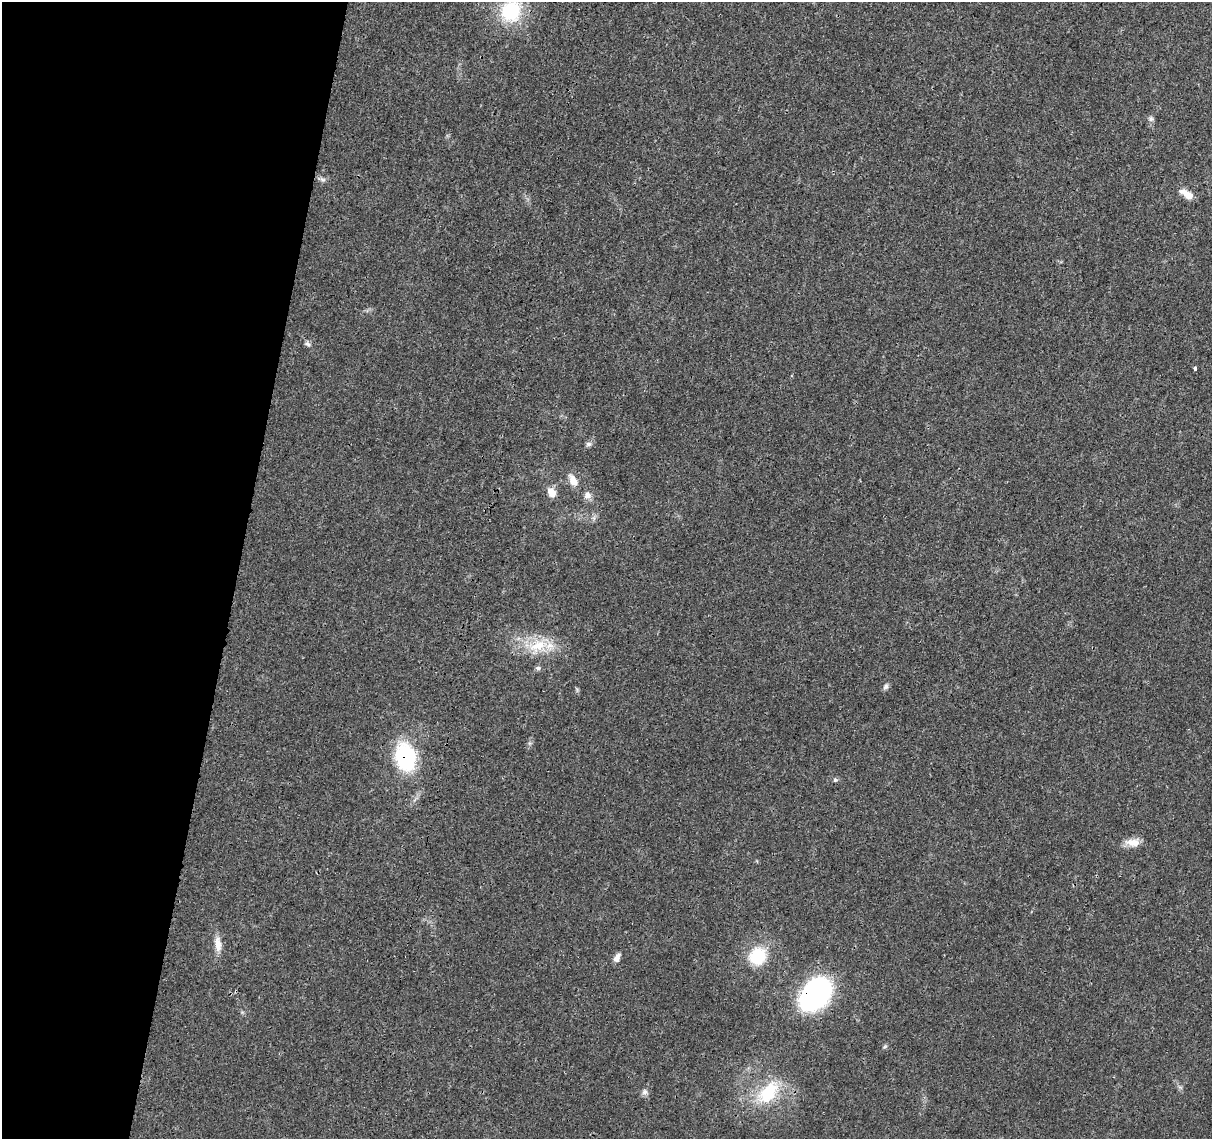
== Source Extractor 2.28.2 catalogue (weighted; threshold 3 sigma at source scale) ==
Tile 9 of 4 x 4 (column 1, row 3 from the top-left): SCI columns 6-1215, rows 1363-2499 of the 4856 x 5063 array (HDU 1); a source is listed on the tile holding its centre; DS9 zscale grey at full resolution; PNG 1214 x 1141 px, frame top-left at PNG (2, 2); no overlay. Shown black and unused: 20% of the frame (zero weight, under 3 of 4 exposures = <1% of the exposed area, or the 3 px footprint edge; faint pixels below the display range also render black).
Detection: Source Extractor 2.28.2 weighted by HDU 2 'WHT'; one run over the whole footprint, this tile lists its part. Background 0.0252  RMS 0.0024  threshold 0.011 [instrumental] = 3 sigma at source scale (4.5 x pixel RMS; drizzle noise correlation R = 1.50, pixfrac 1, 0.0396/0.0396 arcsec/px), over >= 5 px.
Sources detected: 23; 1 inside a brighter listed object's ellipse — not listed separately; the other 22 listed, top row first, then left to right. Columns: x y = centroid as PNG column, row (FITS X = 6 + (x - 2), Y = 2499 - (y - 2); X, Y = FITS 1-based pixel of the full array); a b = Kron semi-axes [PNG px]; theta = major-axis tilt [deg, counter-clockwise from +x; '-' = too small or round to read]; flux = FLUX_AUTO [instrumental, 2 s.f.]
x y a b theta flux
511 11 24 21 62 16
1151 119 7 6 - 0.67
322 179 9 6 -18 0.74
1188 194 14 9 -36 2.3
307 344 8 5 -39 0.62
1195 368 3 3 - 0.63
589 444 8 5 -15 0.64
573 480 15 8 -59 2.5
551 492 13 9 -59 2.2
587 495 10 9 - 1.4
538 646 30 17 24 8.1
538 668 7 5 -13 0.56
886 686 9 6 45 0.66
405 757 26 19 -78 23
835 780 6 5 - 0.42
1132 842 20 10 -1 2.6
218 944 22 8 -84 2.5
758 956 20 18 63 9.9
617 958 11 6 63 1.2
816 993 28 19 53 56
645 1092 8 7 - 0.86
768 1092 38 21 49 12
Overlapping masked pixels (flux is a lower limit): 2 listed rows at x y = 405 757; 816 993
Isophote crosses this tile's border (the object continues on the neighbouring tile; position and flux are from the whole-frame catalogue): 1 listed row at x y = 511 11